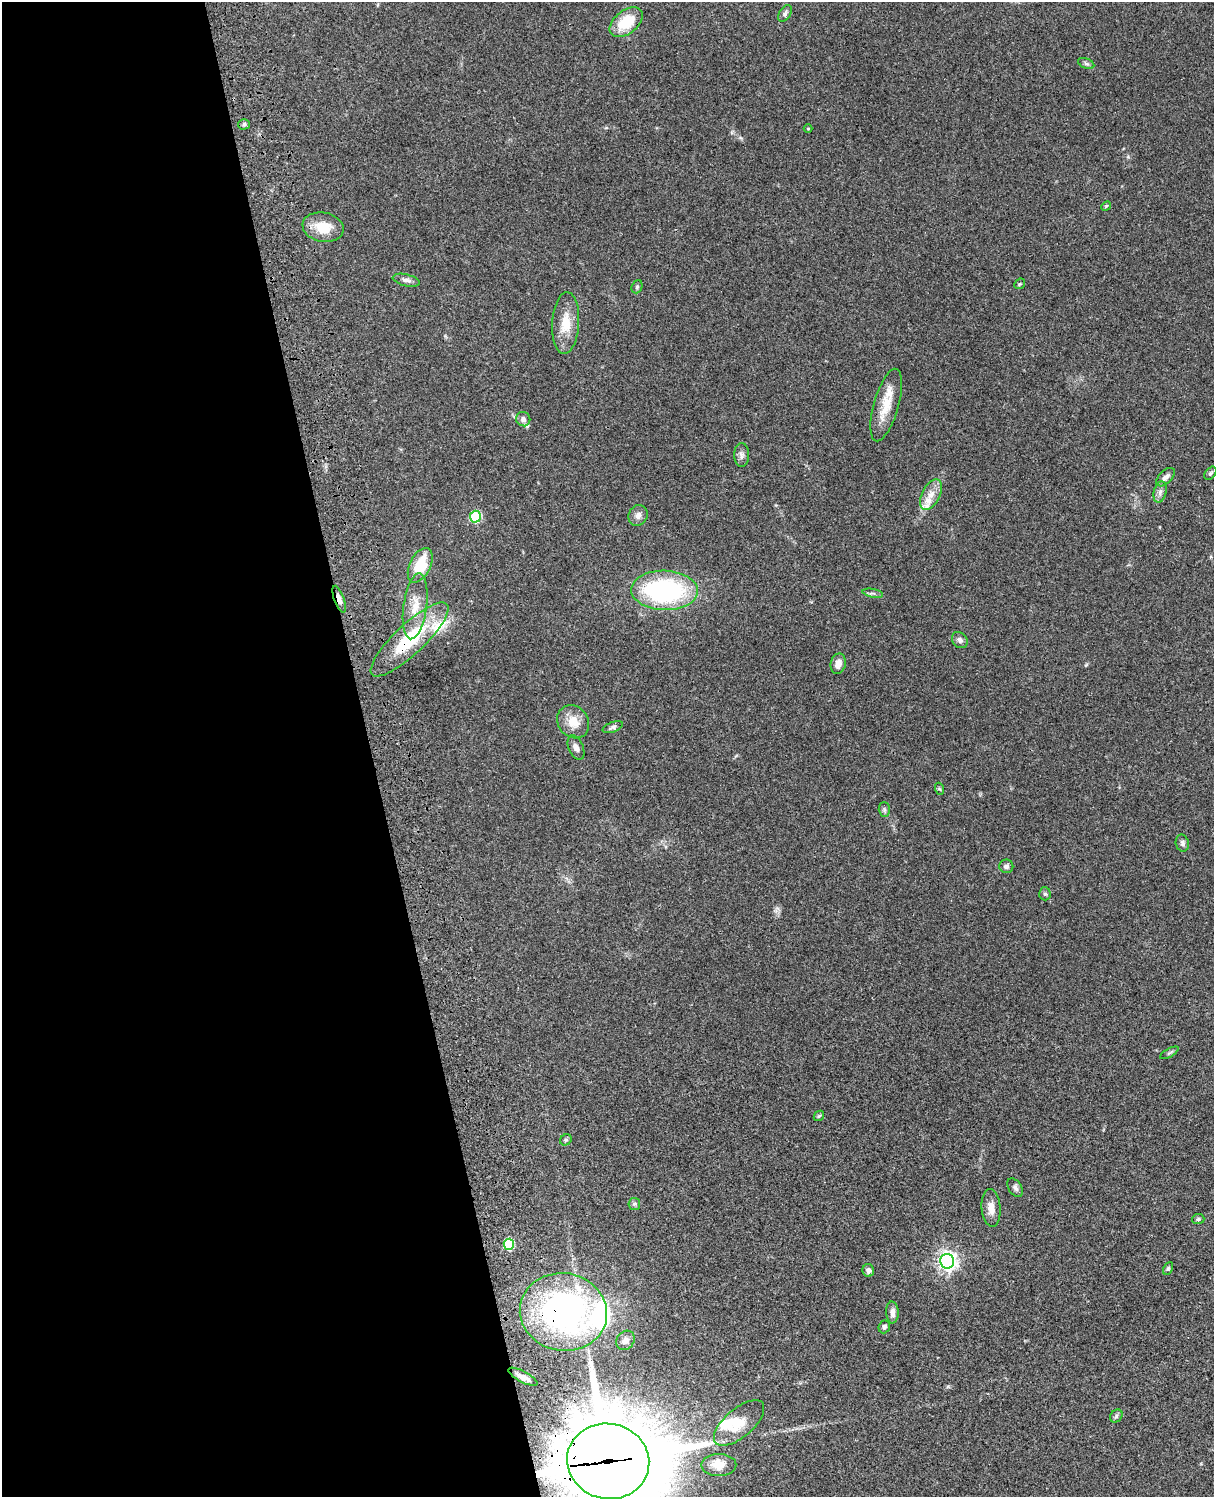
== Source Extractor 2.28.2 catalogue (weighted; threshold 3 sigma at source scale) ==
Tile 5 of 4 x 3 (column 1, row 2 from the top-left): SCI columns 121-1332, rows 1774-3268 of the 5086 x 4928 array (HDU 1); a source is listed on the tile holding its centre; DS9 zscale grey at full resolution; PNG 1216 x 1499 px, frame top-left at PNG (2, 2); each listed source drawn as its Kron ellipse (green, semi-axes under 4 px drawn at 4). Shown black and unused: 31% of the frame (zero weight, under 3 of 4 exposures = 6% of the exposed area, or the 3 px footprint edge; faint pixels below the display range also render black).
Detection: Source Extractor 2.28.2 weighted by HDU 2 'WHT'; one run over the whole footprint, this tile lists its part. Background 0.0782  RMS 0.0058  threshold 0.026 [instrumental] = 3 sigma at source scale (4.5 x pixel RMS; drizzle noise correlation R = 1.50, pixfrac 1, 0.05/0.05 arcsec/px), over >= 5 px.
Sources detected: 62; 2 inside a brighter object's white glare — neither listed nor drawn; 4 inside a brighter listed object's ellipse — not listed separately; the other 56 listed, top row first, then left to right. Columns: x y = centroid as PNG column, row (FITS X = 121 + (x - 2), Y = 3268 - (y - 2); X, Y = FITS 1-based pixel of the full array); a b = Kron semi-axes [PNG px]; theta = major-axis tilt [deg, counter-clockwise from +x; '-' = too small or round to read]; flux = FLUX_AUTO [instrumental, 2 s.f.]
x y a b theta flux
785 13 9 5 58 1.5
626 22 19 11 39 17
1086 63 8 5 -23 1.2
244 124 5 5 - 0.94
808 129 4 3 - 0.4
1106 206 5 4 - 0.59
323 227 21 14 -11 13
406 280 14 6 -13 2.4
1020 284 6 4 45 0.75
637 287 7 5 69 1
566 323 31 13 86 12
886 405 37 12 74 13
523 419 7 7 - 2.3
742 455 12 7 90 2.3
1210 473 7 5 51 1
1165 477 11 6 45 2.7
1160 492 11 6 75 2.2
931 495 16 9 63 6
638 515 10 9 - 2.9
475 517 6 5 - 39
420 565 18 10 63 16
665 590 33 20 -2 90
873 593 10 3 -11 1.1
339 599 14 5 -70 3.6
415 606 33 11 82 11
410 639 51 15 43 37
960 640 9 7 -48 1.8
838 664 10 7 77 4
573 722 17 15 -51 9.6
613 727 10 5 21 1.6
576 748 13 7 -68 2.9
940 789 6 4 -70 0.73
884 810 7 5 -89 1.1
1182 843 8 6 -77 1.7
1006 866 7 6 - 1.7
1045 894 6 5 - 1
1169 1053 10 3 29 0.93
819 1116 6 4 44 0.72
566 1140 6 5 - 0.93
1015 1188 10 6 -57 1.8
634 1204 6 5 - 1.1
991 1208 19 9 -85 5.3
1198 1219 6 5 - 1
509 1244 5 5 - 36
947 1261 7 7 - 250
1168 1268 7 4 63 0.86
868 1270 6 6 - 2.1
563 1312 44 39 -11 150
892 1312 11 6 -88 2.7
884 1327 6 5 - 1.5
625 1340 10 8 55 2.8
523 1377 16 5 -28 3.5
1116 1416 7 5 50 1.2
739 1423 31 14 41 12
608 1461 41 37 -12 7100
719 1465 17 11 0 6.8
Overlapping masked pixels (flux is a lower limit): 4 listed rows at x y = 339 599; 410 639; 563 1312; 608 1461
Isophote crosses this tile's border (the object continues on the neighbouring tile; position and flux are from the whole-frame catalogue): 1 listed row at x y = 608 1461